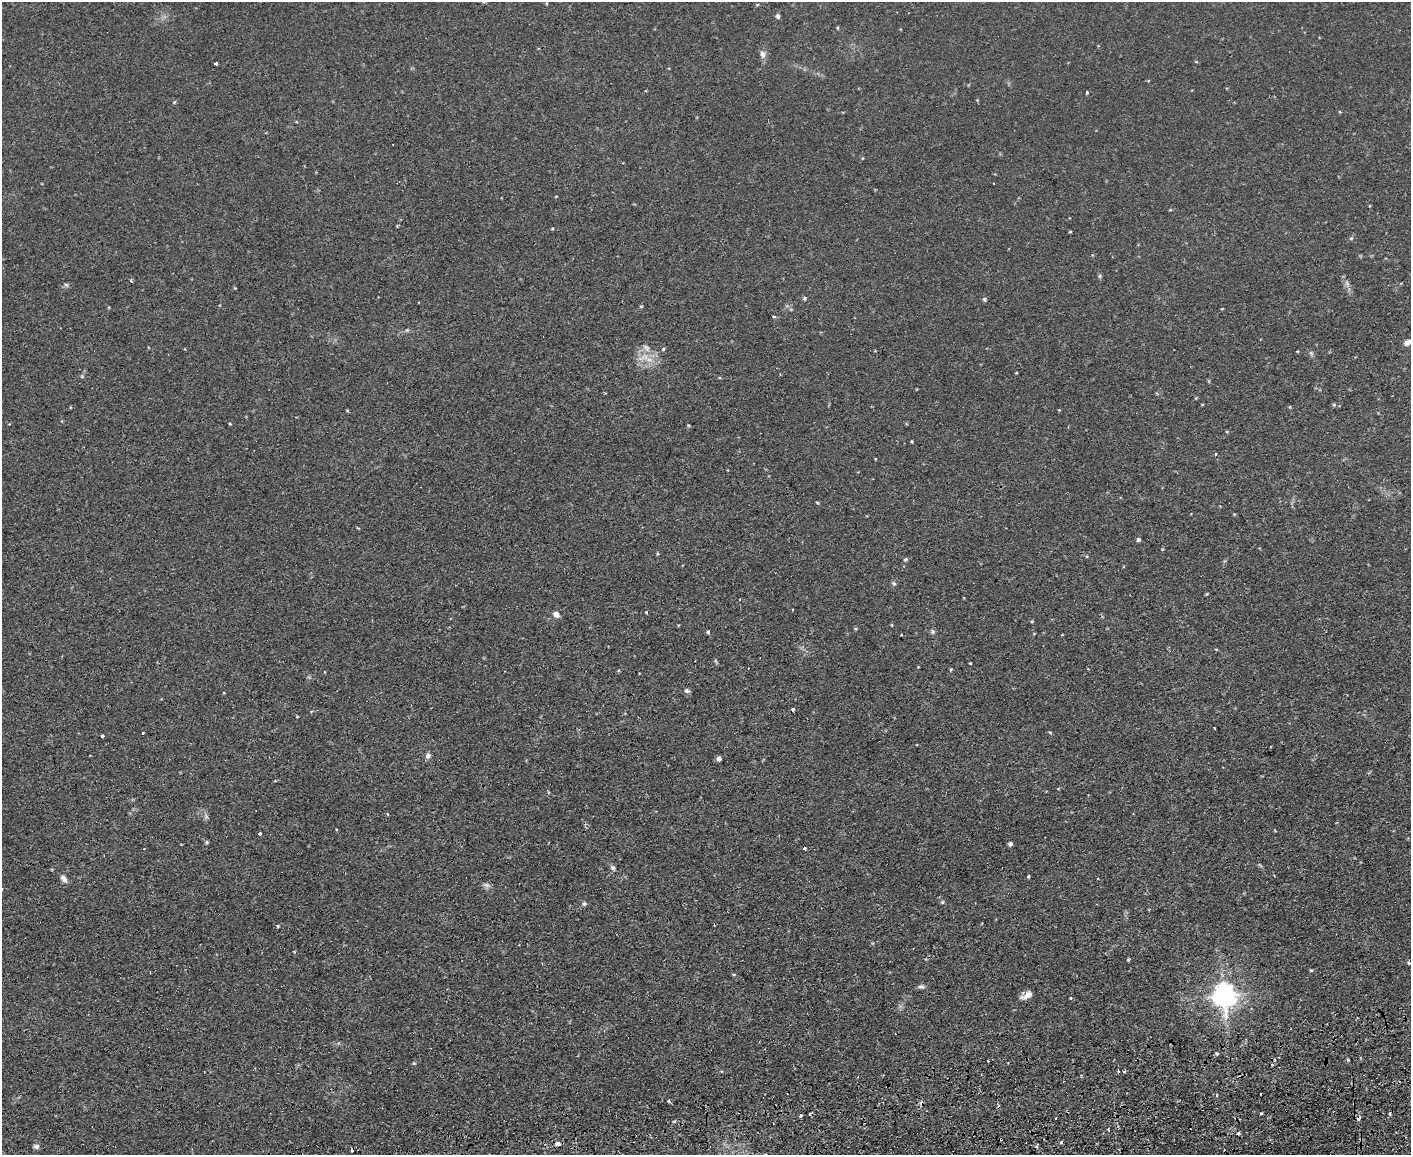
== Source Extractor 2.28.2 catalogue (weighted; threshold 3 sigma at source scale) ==
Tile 5 of 3 x 4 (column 2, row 2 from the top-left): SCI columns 1540-2948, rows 2363-3515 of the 4595 x 4724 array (HDU 1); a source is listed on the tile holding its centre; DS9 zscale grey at full resolution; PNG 1413 x 1157 px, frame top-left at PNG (2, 2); no overlay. Shown black and unused: <1% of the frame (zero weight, under 2 of 3 exposures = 3% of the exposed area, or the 3 px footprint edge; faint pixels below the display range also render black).
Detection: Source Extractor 2.28.2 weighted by HDU 2 'WHT'; one run over the whole footprint, this tile lists its part. Background 0.0291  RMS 0.0052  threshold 0.0233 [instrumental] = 3 sigma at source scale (4.5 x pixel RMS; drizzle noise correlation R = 1.50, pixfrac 1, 0.05/0.05 arcsec/px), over >= 5 px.
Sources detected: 96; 1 too faint to see at this stretch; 8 cosmic-ray / hot-pixel residue — not listed; the other 87 listed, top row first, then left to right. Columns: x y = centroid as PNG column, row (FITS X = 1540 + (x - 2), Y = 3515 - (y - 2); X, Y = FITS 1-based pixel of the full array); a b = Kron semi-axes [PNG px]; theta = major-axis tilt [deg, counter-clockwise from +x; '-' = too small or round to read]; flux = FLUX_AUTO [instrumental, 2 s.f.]
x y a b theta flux
778 16 6 5 - 1.2
838 28 5 3 - 0.51
763 54 9 6 -76 2.4
216 63 3 3 - 1.9
1087 92 3 3 - 1.2
1170 210 5 3 - 0.46
397 226 3 3 - 0.58
552 229 4 3 - 0.42
1070 232 4 3 - 0.37
1351 238 6 5 - 0.72
1100 276 6 4 -90 0.78
131 281 4 3 - 0.94
1347 283 9 4 -71 1.3
66 284 6 4 -2 0.92
805 298 6 4 -89 0.6
984 299 6 5 - 0.87
641 306 5 4 - 0.61
773 316 3 3 - 0.93
1408 342 10 6 31 2.4
646 348 13 6 -45 2.6
663 349 5 4 - 0.57
1311 353 6 5 - 0.95
649 360 9 6 -7 2.8
82 376 6 3 19 0.6
1334 405 5 5 - 0.73
1290 407 4 4 - 0.58
1059 410 4 4 - 0.38
688 425 5 3 - 0.51
912 441 4 3 - 0.46
1215 454 4 3 - 0.55
1234 514 4 3 - 0.46
1138 540 4 4 - 1.1
905 559 5 5 - 0.77
894 583 6 5 - 0.89
646 612 3 3 - 0.41
556 614 7 6 - 2.8
855 629 5 3 - 0.55
708 632 4 4 - 0.65
933 632 7 5 -89 0.99
1062 635 2 2 - 0.51
970 663 3 2 - 0.39
687 691 7 5 -23 1.2
793 710 3 3 - 3.8
297 716 4 3 - 0.38
1214 728 3 2 - 0.98
1050 732 5 3 - 0.5
143 733 2 2 - 0.42
102 736 4 3 - 1.5
428 756 7 6 - 1.8
719 758 4 4 - 2.3
206 816 8 4 -54 1.1
260 834 3 3 - 2.4
206 842 5 4 - 0.75
1010 844 5 5 - 1.2
804 848 3 3 - 4
144 849 3 2 - 0.39
613 868 7 6 - 1.3
1028 876 3 3 - 0.82
64 878 12 6 -57 2.3
487 885 9 6 -26 1.6
942 902 5 4 - 0.65
584 904 7 5 26 1.1
714 925 3 2 - 0.38
1128 959 4 3 - 0.57
1409 963 5 4 - 0.76
1311 970 4 3 - 0.54
734 974 5 3 - 0.52
921 987 9 5 -4 1.3
1028 995 13 8 43 3.2
1224 995 9 8 - 370
1070 998 5 3 - 0.42
1217 1053 4 3 - 0.71
1275 1060 4 4 - 0.9
1348 1060 3 3 - 0.71
988 1061 3 2 - 0.43
414 1063 5 4 - 0.57
1124 1072 5 3 - 0.62
1217 1095 4 4 - 1
810 1113 4 2 - 0.78
1261 1113 3 3 - 1.1
800 1116 3 3 - 3
674 1121 5 3 - 0.59
1108 1129 4 3 - 0.8
1238 1133 3 3 - 1.6
558 1143 7 5 -5 1.9
36 1146 7 5 -5 1.4
352 1150 3 2 - 0.84
Isophote crosses this tile's border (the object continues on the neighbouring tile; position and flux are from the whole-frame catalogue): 1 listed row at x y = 1408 342